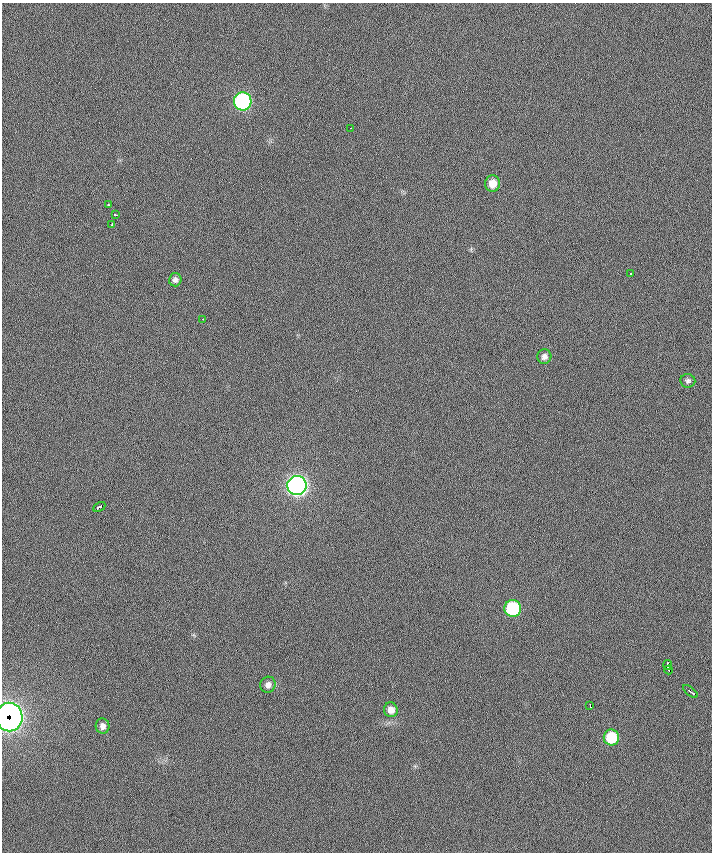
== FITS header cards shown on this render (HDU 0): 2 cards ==
NAXIS1  =                  710 /
NAXIS2  =                  850 /

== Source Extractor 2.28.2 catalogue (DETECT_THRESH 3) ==
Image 710 x 850 px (HDU 0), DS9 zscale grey, 1 PNG px = 1 image px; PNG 714 x 854 px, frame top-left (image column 1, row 850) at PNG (2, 3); each listed source drawn as its Kron ellipse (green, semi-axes under 4 px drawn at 4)
Background 0.294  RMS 14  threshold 43.1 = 3 sigma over >= 5 px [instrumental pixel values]
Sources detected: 23; all 23 listed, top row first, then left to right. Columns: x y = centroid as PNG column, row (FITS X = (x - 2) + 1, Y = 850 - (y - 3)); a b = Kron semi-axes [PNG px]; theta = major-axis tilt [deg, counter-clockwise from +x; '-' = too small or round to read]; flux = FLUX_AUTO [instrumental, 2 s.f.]
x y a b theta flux
243 101 9 9 - 170000
350 128 3 2 - 3500
493 183 8 7 - 11000
108 205 3 2 - 1900
116 215 3 3 - 1900
112 224 4 2 - 3900
630 274 3 3 - 2800
175 280 7 6 - 3300
203 319 2 2 - 1000
544 357 7 7 - 4200
688 381 7 6 - 2600
297 485 9 9 - 520000
99 507 6 3 26 7300
513 609 8 8 - 83000
668 665 5 3 - 3600
668 670 4 3 - 4100
268 685 8 7 - 4200
690 691 8 2 -40 6500
590 706 4 2 - 1900
391 710 7 7 - 7100
9 717 14 13 - 740000
103 726 7 7 - 4500
611 737 8 8 - 36000
At the frame edge (FLAGS 8, measured only in part): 1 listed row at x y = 9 717